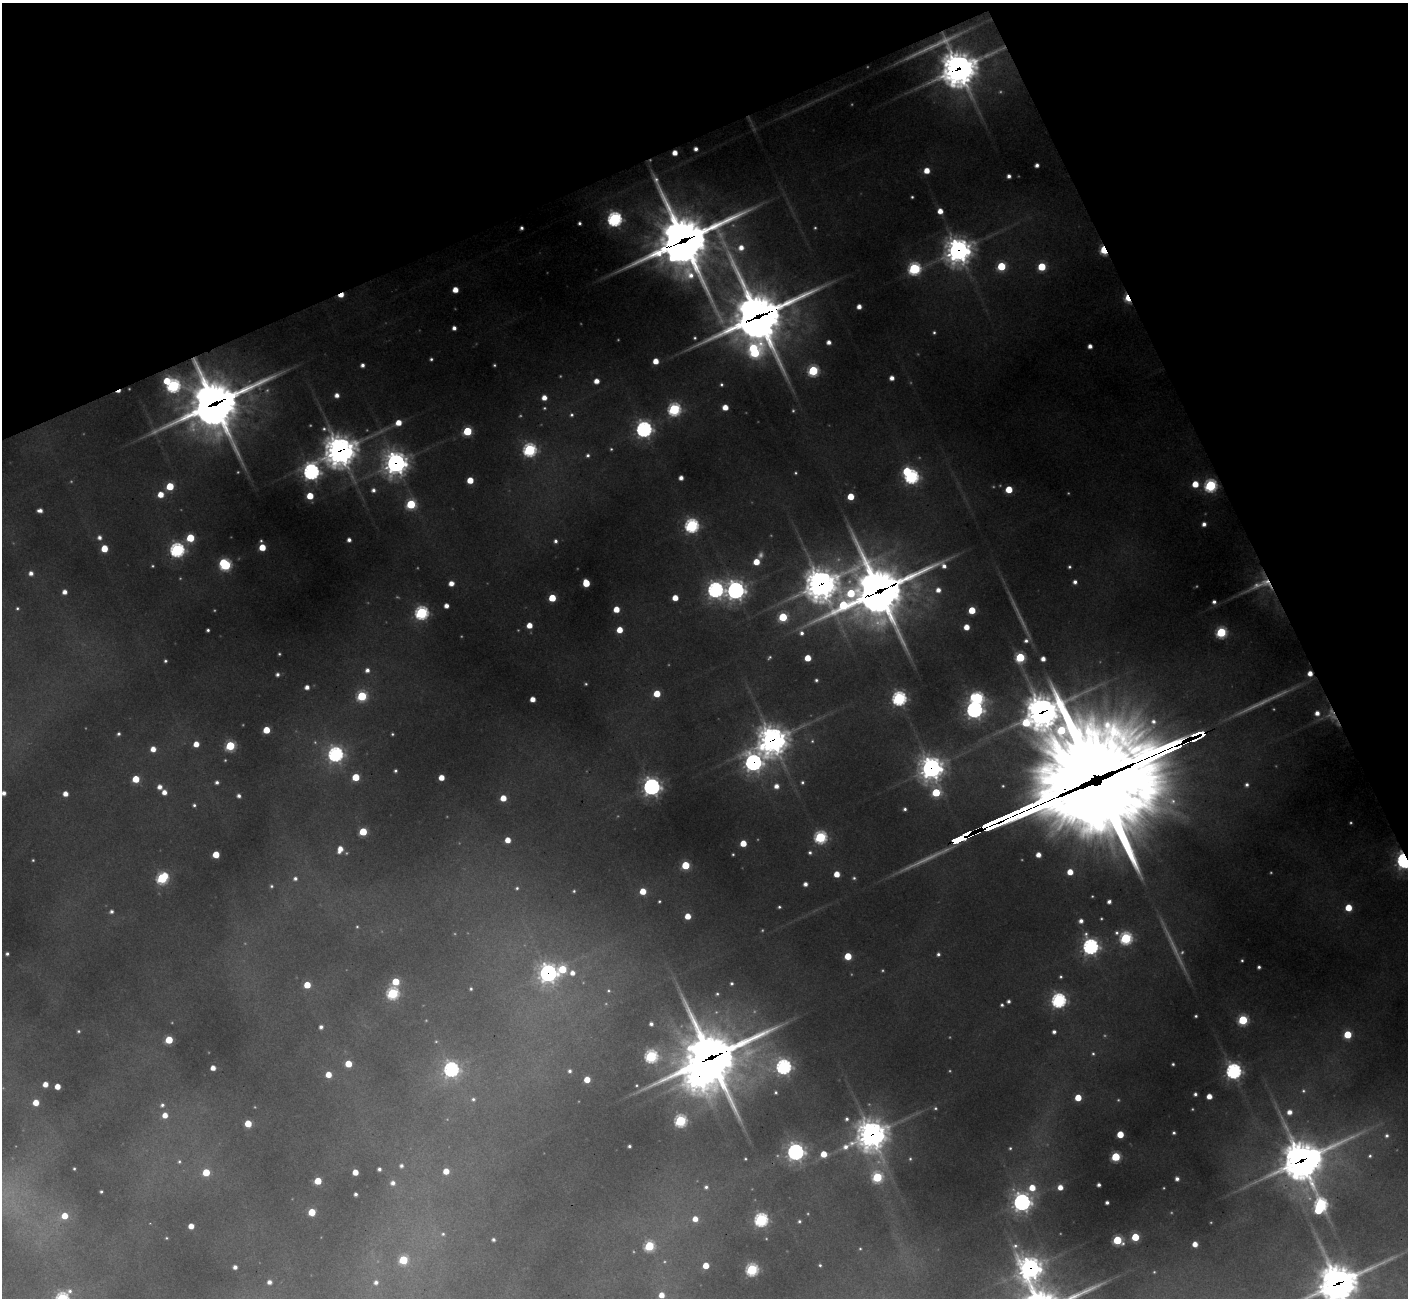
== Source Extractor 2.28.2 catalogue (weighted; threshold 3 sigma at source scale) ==
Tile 3 of 4 x 4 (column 3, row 1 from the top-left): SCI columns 2818-4223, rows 4173-5468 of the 5630 x 5619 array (HDU 1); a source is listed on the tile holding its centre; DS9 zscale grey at full resolution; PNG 1410 x 1300 px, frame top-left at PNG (2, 3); no overlay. Shown black and unused: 22% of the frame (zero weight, under 3 of 4 exposures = <1% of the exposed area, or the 3 px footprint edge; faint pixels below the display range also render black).
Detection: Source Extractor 2.28.2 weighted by HDU 2 'WHT'; one run over the whole footprint, this tile lists its part. Background 0.448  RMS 0.015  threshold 0.0664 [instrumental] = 3 sigma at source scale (4.5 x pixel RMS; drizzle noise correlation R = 1.50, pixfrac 1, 0.05/0.05 arcsec/px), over >= 5 px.
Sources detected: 374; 62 too faint to see at this stretch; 1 inside a brighter object's white glare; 1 cosmic-ray / hot-pixel residue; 2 long thin detections or spike segments (spike, bleed or trail) — not listed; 5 inside a brighter listed object's ellipse — not listed separately; the other 303 listed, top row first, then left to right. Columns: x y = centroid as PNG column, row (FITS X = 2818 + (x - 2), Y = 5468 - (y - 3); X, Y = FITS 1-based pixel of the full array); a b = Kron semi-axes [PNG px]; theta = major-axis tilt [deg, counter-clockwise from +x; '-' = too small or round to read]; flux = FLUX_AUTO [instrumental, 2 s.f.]
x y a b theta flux
959 68 19 16 -27 3200
696 149 4 4 - 7.9
675 153 4 4 - 17
1037 165 4 4 - 7.4
927 170 5 5 - 25
1009 176 4 4 - 7.6
912 197 3 3 - 2.5
940 211 5 5 - 19
614 219 7 6 - 440
579 223 4 3 - 4
521 228 4 4 - 5.2
683 241 32 26 10 7800
741 248 9 8 - 19
958 250 11 11 - 1600
1103 250 6 4 -68 120
1001 266 5 5 - 88
1042 267 5 5 - 78
914 269 6 6 - 270
455 290 5 5 - 22
341 295 6 3 25 25
1127 298 8 5 -67 59
859 307 4 4 - 13
759 317 26 16 23 6700
454 328 4 4 - 7.7
934 332 5 4 - 3.3
695 338 4 4 - 2.7
829 342 4 4 - 10
1090 346 4 4 - 9.9
754 351 35 24 -28 300
431 359 4 3 - 3.4
656 361 5 5 - 24
362 365 4 4 - 7
494 365 4 3 - 2.5
813 371 6 6 - 170
892 378 4 4 - 12
596 381 5 4 - 16
721 384 4 4 - 3.1
173 385 21 13 18 430
337 395 5 5 - 11
544 398 5 5 - 16
215 404 28 20 29 5400
725 407 5 4 - 24
674 409 6 6 - 280
572 415 5 5 - 3.6
398 423 6 5 - 25
644 429 7 7 - 670
467 431 5 5 - 100
611 449 4 4 - 2.3
530 450 6 6 - 330
340 451 12 12 - 2700
588 455 5 5 - 4.4
396 463 11 10 - 1200
907 471 6 5 - 78
311 472 7 7 - 680
795 473 4 4 - 2.3
911 476 6 6 - 420
681 478 4 4 - 11
470 480 5 5 - 36
1195 484 5 5 - 34
1210 485 6 6 - 270
170 486 5 5 - 66
1009 489 5 5 - 46
373 490 6 6 - 7.5
161 494 5 5 - 26
310 496 5 5 - 41
851 496 5 5 - 41
411 504 6 5 - 130
40 510 6 4 0 9.1
1204 524 4 4 - 8.1
692 525 6 6 - 420
99 537 6 6 - 8
190 538 5 5 - 79
349 540 4 4 - 7.3
555 541 5 5 - 5.3
262 547 5 5 - 41
104 548 5 5 - 41
177 550 6 6 - 480
756 562 5 5 - 30
225 564 7 6 - 230
1069 567 4 4 - 3.4
31 573 5 5 - 9.7
1075 582 5 5 - 7.1
451 583 5 4 - 15
586 583 5 5 - 56
821 584 14 13 - 3000
715 590 8 8 - 550
735 590 9 8 - 860
938 590 6 6 - 14
880 591 28 23 28 6700
65 592 5 5 - 12
851 593 8 8 - 84
552 598 5 5 - 56
675 598 5 5 - 27
1214 602 4 4 - 5.8
843 605 11 8 32 120
446 606 4 4 - 12
17 608 5 5 - 3.1
616 609 5 5 - 30
972 610 5 5 - 49
421 613 6 6 - 360
783 617 6 5 - 97
529 625 5 4 - 23
966 627 5 4 - 22
208 630 4 3 - 3.6
620 630 5 5 - 30
1221 632 6 5 - 170
802 633 7 7 - 8.5
1026 641 6 5 - 6.4
279 654 3 3 - 2.1
1020 657 6 5 - 130
769 658 7 4 45 3.2
808 658 5 5 - 34
1043 659 4 4 - 12
165 661 4 4 - 3.1
367 670 6 5 - 8.7
1310 673 5 5 - 16
277 674 4 4 - 5.3
816 680 4 4 - 3.7
307 687 4 4 - 10
657 694 5 5 - 43
362 696 6 6 - 140
899 698 6 6 - 430
977 698 8 6 -14 270
533 699 4 4 - 18
974 710 8 7 - 570
1042 712 124 59 -31 14000
1317 713 7 6 - 13
266 730 5 5 - 46
119 734 3 3 - 3.6
392 734 3 3 - 2.2
1200 734 12 5 14 420
772 740 12 11 - 2200
812 741 5 5 - 3.1
196 744 5 4 - 21
230 746 5 5 - 130
153 749 5 4 - 18
335 754 7 7 - 530
753 762 10 9 - 670
931 768 10 9 - 1400
395 771 4 4 - 3.6
1096 774 72 70 17 28000
356 777 5 5 - 56
441 777 5 4 - 24
136 779 5 5 - 48
217 782 4 4 - 5.1
802 782 5 5 - 3.5
1247 785 5 4 - 5
776 786 6 6 - 13
1003 786 4 3 - 2.2
160 787 5 5 - 11
651 787 8 7 - 730
164 792 5 5 - 13
936 792 7 6 - 85
4 793 4 4 - 9.1
65 794 4 4 - 15
239 796 4 4 - 5.8
503 798 5 4 - 30
194 805 4 4 - 3.4
905 809 4 4 - 4.1
363 832 5 5 - 70
820 837 6 6 - 270
962 837 20 4 25 1100
508 840 5 5 - 23
743 843 5 5 - 34
340 849 7 5 72 18
810 852 5 5 - 4.1
216 854 5 5 - 41
733 854 3 3 - 2.1
1038 855 4 4 - 15
33 860 3 3 - 1.8
1404 860 7 5 -68 720
685 865 5 5 - 76
1070 872 5 5 - 27
837 874 5 5 - 25
162 878 7 6 - 210
295 878 5 5 - 5.3
854 878 5 4 - 3.1
805 884 4 4 - 8.7
271 886 4 4 - 2.7
517 888 5 4 - 2.9
574 891 4 3 - 2.3
643 891 5 5 - 35
659 901 3 3 - 2.3
1109 902 4 4 - 7.2
779 907 4 4 - 3.1
1348 908 5 5 - 41
111 911 5 5 - 4.9
688 916 5 4 - 27
1081 921 5 5 - 8.5
1126 938 7 6 - 260
1090 946 7 7 - 630
7 954 3 3 - 3.6
938 954 4 4 - 4.2
848 956 5 5 - 50
1242 960 3 3 - 2.4
1259 967 4 3 - 4.5
562 969 7 6 - 67
548 973 9 8 - 770
572 973 6 6 - 13
1061 977 4 4 - 2.8
396 982 5 5 - 54
732 983 5 5 - 4
307 985 5 5 - 38
471 989 4 3 - 2.5
608 991 5 5 - 2.4
393 993 6 6 - 230
717 994 6 5 - 3.4
1059 1000 6 6 - 480
1008 1001 4 4 - 5
1002 1005 4 3 - 3.5
1196 1016 3 3 - 2.6
1243 1020 5 5 - 140
651 1024 4 4 - 5.7
321 1027 5 5 - 6.2
78 1031 4 3 - 2.4
1054 1032 4 4 - 6.3
1347 1035 5 5 - 66
169 1040 5 5 - 65
1093 1054 5 5 - 3
651 1056 6 6 - 280
710 1058 31 22 24 8100
348 1064 5 5 - 42
1173 1064 3 3 - 2.7
783 1067 6 6 - 530
213 1068 4 4 - 14
451 1069 7 7 - 430
569 1071 5 5 - 5.1
1233 1071 7 7 - 470
328 1074 5 5 - 26
587 1080 5 5 - 29
45 1084 4 4 - 17
636 1085 3 3 - 1.8
57 1086 4 4 - 22
776 1092 3 3 - 2.4
1195 1094 4 4 - 4.5
1209 1096 5 4 - 19
1078 1098 5 5 - 39
473 1099 6 5 - 3.8
36 1102 5 5 - 29
162 1105 6 5 - 4.6
1289 1112 6 6 - 14
165 1115 5 5 - 18
847 1119 6 6 - 5.3
680 1121 6 6 - 240
248 1124 5 5 - 42
1174 1133 4 3 - 3.5
1120 1134 5 5 - 46
871 1135 13 12 - 2300
1387 1135 6 5 - 4.8
629 1146 3 3 - 3.4
1010 1148 5 4 - 2.7
795 1152 7 7 - 650
824 1154 5 5 - 30
1370 1156 5 5 - 3.3
1116 1157 5 5 - 110
745 1159 3 2 - 1.7
910 1159 5 4 - 2.5
1301 1160 20 15 25 3700
179 1161 6 6 - 3.2
401 1166 5 5 - 5.5
74 1169 3 3 - 2.1
379 1169 4 4 - 5.1
446 1171 5 5 - 24
206 1172 5 5 - 49
355 1172 4 4 - 24
877 1177 6 6 - 150
1177 1179 4 4 - 7
318 1181 5 5 - 46
393 1183 6 6 - 9.2
1099 1185 4 4 - 5.8
706 1187 6 6 - 5
1060 1187 5 5 - 18
1032 1188 7 6 - 33
101 1191 3 3 - 2.7
356 1194 4 3 - 5.1
1022 1202 8 8 - 700
1107 1202 4 3 - 5.2
1320 1205 15 8 -85 350
312 1212 5 5 - 52
64 1216 6 6 - 30
695 1219 6 6 - 19
761 1220 6 6 - 350
799 1221 4 3 - 3.1
191 1226 4 4 - 18
443 1234 7 6 - 4.7
1135 1237 5 5 - 68
166 1238 3 3 - 1.6
493 1240 4 3 - 4.3
1117 1240 6 5 - 110
1195 1244 4 4 - 17
649 1246 6 5 - 140
1015 1246 10 8 24 9.4
860 1249 4 3 - 1.7
403 1260 6 5 - 100
706 1265 5 5 - 30
820 1265 3 3 - 2.2
235 1267 4 4 - 7.8
1030 1268 11 10 - 1200
752 1269 6 5 - 240
269 1282 5 4 - 8.3
376 1282 6 6 - 7.6
1338 1283 17 14 24 3600
662 1295 5 5 - 19
Overlapping masked pixels (flux is a lower limit): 29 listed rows (the first 20) at x y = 959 68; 675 153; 683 241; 958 250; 1103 250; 341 295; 1127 298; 759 317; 173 385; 215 404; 340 451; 396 463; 821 584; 880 591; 1310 673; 1042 712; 1200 734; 772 740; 753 762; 931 768
Isophote crosses this tile's border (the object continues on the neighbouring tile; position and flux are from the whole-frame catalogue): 3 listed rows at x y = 4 793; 1404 860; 1338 1283